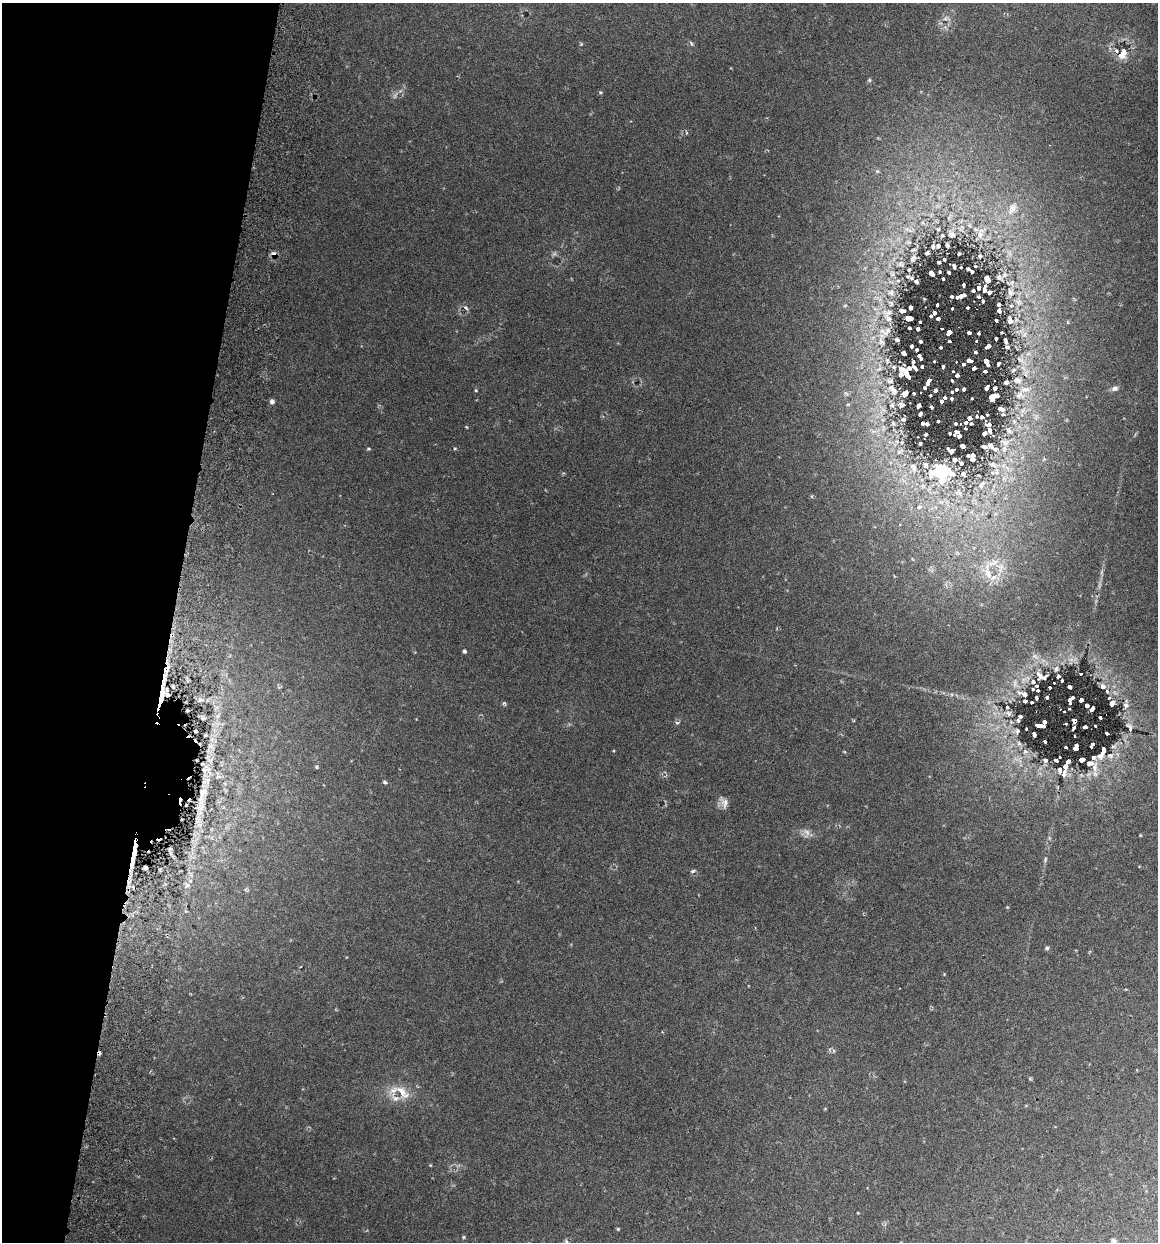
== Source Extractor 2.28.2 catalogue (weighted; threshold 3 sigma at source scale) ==
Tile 9 of 4 x 4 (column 1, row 3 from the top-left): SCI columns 177-1332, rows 1255-2494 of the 5096 x 4990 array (HDU 1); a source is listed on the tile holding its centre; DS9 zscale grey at full resolution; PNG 1160 x 1244 px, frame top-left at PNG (2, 3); no overlay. Shown black and unused: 15% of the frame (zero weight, under 3 of 6 exposures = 3% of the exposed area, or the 3 px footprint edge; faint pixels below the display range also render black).
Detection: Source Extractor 2.28.2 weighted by HDU 2 'WHT'; one run over the whole footprint, this tile lists its part. Background 0.0297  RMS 0.0032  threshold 0.0131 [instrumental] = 3 sigma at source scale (4.09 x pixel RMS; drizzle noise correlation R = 1.36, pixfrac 0.8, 0.05/0.05 arcsec/px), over >= 5 px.
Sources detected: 285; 4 cosmic-ray / hot-pixel residue — not listed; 35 inside a brighter listed object's ellipse — not listed separately; the other 246 listed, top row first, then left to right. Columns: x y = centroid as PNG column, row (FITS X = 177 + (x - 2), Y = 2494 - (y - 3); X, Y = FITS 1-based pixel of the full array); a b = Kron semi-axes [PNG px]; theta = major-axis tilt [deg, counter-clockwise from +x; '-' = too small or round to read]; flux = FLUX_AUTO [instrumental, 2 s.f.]
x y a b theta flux
945 18 7 4 44 0.68
581 44 6 3 46 0.33
691 44 6 3 -80 0.39
1123 52 12 7 67 5
869 80 5 5 - 0.4
600 92 5 4 - 0.38
1012 208 15 10 65 3.1
980 234 9 7 76 1.4
952 235 7 5 -25 0.64
947 245 3 2 - 0.29
933 246 5 4 - 0.34
938 246 3 2 - 0.32
927 253 4 3 - 0.45
274 254 8 7 - 1.2
980 256 3 2 - 0.31
913 258 5 3 - 0.61
944 259 3 2 - 0.26
939 262 3 2 - 0.33
900 264 8 8 - 0.92
954 266 4 3 - 0.59
968 269 5 3 - 0.33
940 272 3 2 - 0.24
949 272 3 2 - 0.31
931 273 5 3 - 0.75
893 274 7 4 72 0.64
999 277 8 7 - 0.74
943 279 3 2 - 0.33
987 279 6 4 -66 1
916 282 4 3 - 0.48
963 285 4 2 - 0.44
979 288 4 3 - 0.51
984 289 7 3 81 0.83
973 291 3 3 - 0.43
989 292 4 3 - 0.5
1011 292 13 9 -78 2.3
891 293 12 10 -28 2.3
952 296 3 3 - 0.49
961 296 10 4 19 2
978 297 3 3 - 0.44
983 301 3 3 - 0.43
1019 302 13 9 -38 2.8
999 304 3 3 - 0.4
937 305 3 3 - 0.48
845 306 6 4 20 0.45
466 308 8 4 -45 0.61
911 308 4 4 - 0.59
952 308 3 3 - 0.52
967 308 3 3 - 0.42
999 310 5 4 - 0.59
889 312 19 9 7 3.3
934 313 4 3 - 0.99
931 316 3 3 - 0.53
909 318 7 4 -4 1.5
938 318 4 4 - 1.4
996 320 3 2 - 0.36
1010 320 15 10 -72 2.5
920 322 3 3 - 0.47
1067 322 6 3 -70 0.34
909 328 3 2 - 0.43
918 329 4 3 - 0.76
942 329 3 2 - 0.44
885 331 22 15 16 6.3
1021 331 13 9 42 3.4
949 332 5 4 - 4.4
969 333 4 3 - 1.3
979 333 4 3 - 0.74
996 339 3 3 - 0.47
921 341 4 3 - 0.78
949 341 3 3 - 1.4
976 341 3 2 - 0.4
1005 341 10 4 -73 0.83
912 346 4 3 - 0.59
988 346 5 3 - 1.2
941 347 3 3 - 1.1
917 350 3 3 - 0.66
975 352 4 3 - 0.97
904 353 4 4 - 0.8
1028 354 11 9 6 2.7
920 357 7 3 -59 1.3
969 360 6 4 -11 4.3
934 361 3 3 - 0.87
913 362 4 3 - 0.67
986 362 7 4 -64 2.3
964 364 4 3 - 2.5
998 364 4 3 - 0.59
922 366 4 3 - 0.62
943 366 4 3 - 2
894 367 6 5 - 0.6
879 368 17 10 71 4
909 368 4 4 - 0.75
915 368 7 3 -50 1.2
974 368 4 3 - 1.4
953 371 3 3 - 0.8
985 371 4 3 - 0.76
1025 371 28 12 -62 8.3
906 373 13 5 -49 2.7
901 375 4 4 - 0.69
957 375 4 4 - 3.5
952 380 4 3 - 1.5
928 382 8 4 60 2.8
1006 382 5 4 - 0.64
987 388 5 3 - 1.2
995 388 4 3 - 0.68
1115 388 10 7 12 1.1
956 389 4 3 - 1.1
964 389 4 3 - 1.2
476 390 5 3 - 0.28
893 390 20 10 -50 3.5
935 390 4 3 - 1.4
952 392 3 3 - 0.98
914 393 3 2 - 0.33
930 395 3 2 - 0.42
1019 395 18 14 -3 5.1
993 397 9 5 29 2.8
945 398 4 3 - 1.2
951 398 3 3 - 0.76
972 398 2 2 - 0.35
272 401 6 6 - 0.92
941 401 4 3 - 0.81
848 404 6 5 - 0.64
892 405 7 5 -46 0.64
919 406 4 3 - 0.76
931 407 3 3 - 0.59
1001 409 6 4 -22 0.72
1023 410 11 7 59 2.3
920 414 4 3 - 0.69
1003 414 5 3 - 0.25
977 416 3 2 - 0.39
982 417 3 3 - 0.53
1036 417 12 8 81 2.3
969 418 4 4 - 1
903 419 6 5 - 0.47
938 421 3 3 - 0.4
1014 421 6 5 - 0.74
966 422 3 3 - 0.59
893 423 6 5 - 0.44
923 423 4 3 - 0.45
956 423 3 3 - 0.37
971 423 3 2 - 0.41
927 424 4 3 - 0.54
988 425 5 3 - 0.74
965 428 2 2 - 0.28
990 430 6 4 -77 0.58
1009 431 11 6 -38 1.3
956 432 6 4 38 0.88
950 433 3 3 - 0.3
984 433 4 3 - 0.71
925 434 3 2 - 0.34
959 436 4 4 - 0.56
1005 442 13 9 -11 2.3
920 444 3 2 - 0.29
962 446 4 4 - 0.74
991 446 13 5 -36 1.1
985 447 5 2 - 0.55
368 449 5 4 - 0.37
951 451 4 4 - 0.65
972 455 4 4 - 0.61
993 465 12 6 -19 1.3
913 467 12 7 -61 1.2
942 471 24 21 15 12
982 484 14 7 63 1.9
958 493 12 7 -25 1.4
812 496 5 3 - 0.29
919 507 7 5 26 0.69
1000 567 15 11 -70 4.1
988 573 21 12 -52 6.8
464 651 4 4 - 0.6
166 669 10 6 54 1.6
1056 669 7 5 74 0.62
1081 674 3 3 - 0.74
1040 675 9 5 -65 1.1
1058 676 3 3 - 0.39
1062 681 3 2 - 0.43
1033 682 3 3 - 0.41
1037 686 3 2 - 0.4
1103 686 9 8 - 1
1070 687 4 3 - 1.1
1050 688 3 3 - 0.69
1033 689 3 2 - 0.29
1038 690 3 3 - 0.49
162 693 23 6 86 3.8
1024 694 6 4 -28 0.63
1047 697 4 3 - 0.79
1036 698 4 3 - 0.8
1081 700 4 4 - 5.8
1025 701 4 3 - 0.51
1070 701 7 3 86 3.9
1032 702 3 3 - 0.45
504 703 6 4 43 0.41
1112 703 5 4 - 0.71
1126 705 7 7 - 0.93
1087 706 4 4 - 3.9
1007 707 3 2 - 0.38
1092 709 5 3 - 2.9
187 711 3 2 - 0.29
1020 717 3 3 - 0.44
1100 717 3 3 - 0.7
1018 720 4 3 - 0.33
1075 721 5 4 - 4.6
677 722 7 3 7 0.45
1045 722 4 4 - 1.6
1066 724 3 2 - 0.32
1040 726 9 3 -6 2.4
1095 726 3 3 - 1
1085 727 4 3 - 4.4
1074 728 5 3 - 1.7
1130 728 14 6 -71 1.6
1017 731 6 5 - 0.45
1107 733 4 3 - 1
205 735 3 2 - 0.31
1034 735 5 3 - 1.3
1075 736 3 3 - 0.79
1045 741 3 2 - 0.45
1019 744 7 4 -19 0.55
1092 745 5 3 - 0.87
1066 747 3 3 - 0.96
1076 747 7 4 72 2.5
1103 749 8 3 88 1.1
1025 751 5 5 - 0.57
1110 755 10 7 -10 1.5
1060 757 3 2 - 0.31
1045 760 5 5 - 0.44
1056 760 4 3 - 0.55
1082 760 5 4 - 1.7
1065 766 6 4 62 2
317 767 4 4 - 0.35
1095 767 18 8 79 2.8
205 770 10 6 15 1.3
1064 772 9 5 73 1.4
385 782 5 4 - 0.46
203 792 16 10 60 2.5
724 802 17 9 -66 1.7
807 832 11 7 -54 1.4
1140 835 3 3 - 0.24
135 850 21 5 84 3.4
1045 859 8 3 82 0.47
145 868 3 3 - 0.52
693 871 6 4 34 0.64
187 885 8 7 - 1.3
1047 948 4 4 - 0.76
402 1092 25 11 -46 5
430 1165 4 3 - 0.24
618 1229 4 4 - 0.29
463 1237 5 3 - 0.34
566 1241 6 4 -71 0.46
1114 1241 6 5 - 0.78
Overlapping masked pixels (flux is a lower limit): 7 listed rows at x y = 274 254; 166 669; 162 693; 187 711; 1075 721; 205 770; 135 850
Isophote crosses this tile's border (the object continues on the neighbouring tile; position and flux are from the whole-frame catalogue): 1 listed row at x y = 1114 1241
Unlisted compact peaks at least as high as the median listed source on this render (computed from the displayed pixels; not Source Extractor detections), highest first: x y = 975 266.